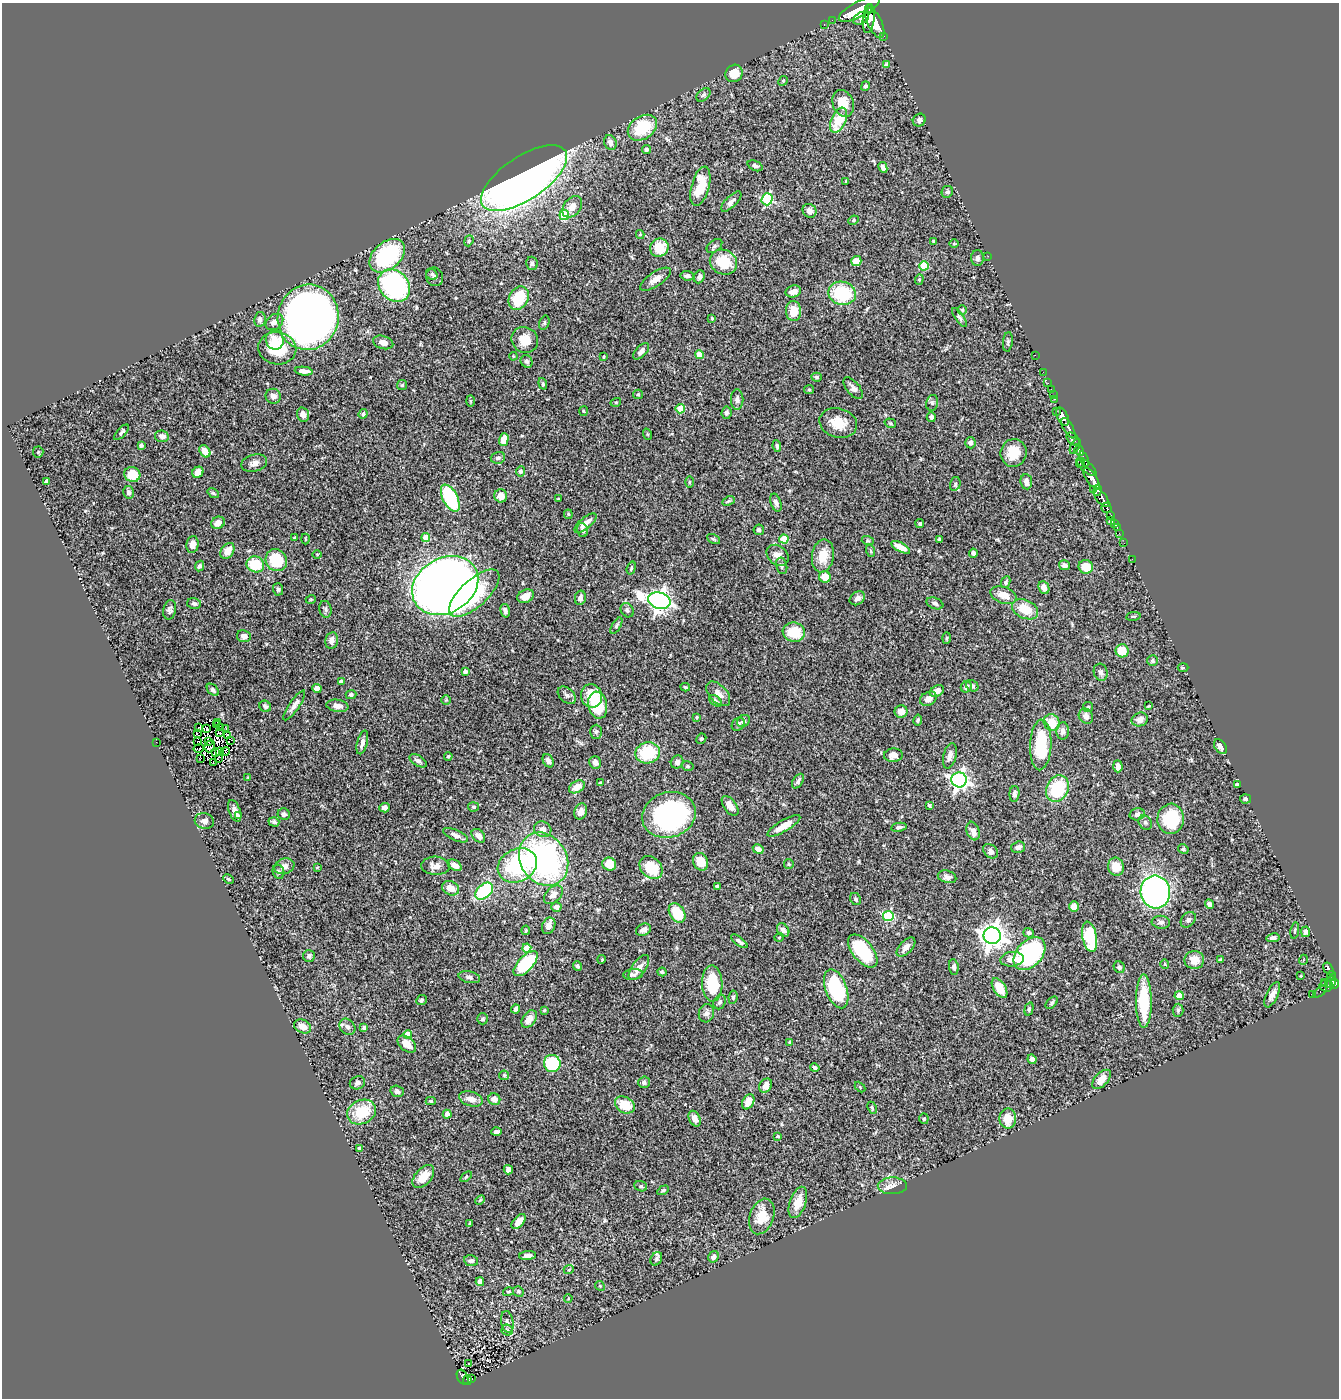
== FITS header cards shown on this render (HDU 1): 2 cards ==
NAXIS1  =                 1337
NAXIS2  =                 1396

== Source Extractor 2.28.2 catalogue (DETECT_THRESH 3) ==
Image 1337 x 1396 px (HDU 1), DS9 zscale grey, 1 PNG px = 1 image px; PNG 1341 x 1400 px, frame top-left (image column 1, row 1396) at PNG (2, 3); each listed source drawn as its Kron ellipse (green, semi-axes under 4 px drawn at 4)
Background 0.739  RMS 0.025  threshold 0.0761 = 3 sigma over >= 5 px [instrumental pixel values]
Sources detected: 448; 6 with non-positive FLUX_AUTO (blend fragments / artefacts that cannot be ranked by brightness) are neither listed nor drawn; the other 442 listed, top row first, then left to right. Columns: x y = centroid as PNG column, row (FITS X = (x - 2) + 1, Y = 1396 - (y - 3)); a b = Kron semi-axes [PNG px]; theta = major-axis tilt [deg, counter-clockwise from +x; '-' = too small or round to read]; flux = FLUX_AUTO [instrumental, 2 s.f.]
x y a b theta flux
859 9 23 8 28 3700
869 9 4 3 - 600
861 18 8 5 30 800
869 19 14 6 83 1900
832 20 2 2 - 5.9
875 23 16 7 -64 3100
824 24 3 2 - 16
883 36 4 2 - 95
887 65 4 4 - 6.9
734 73 9 8 - 23
783 81 5 4 - 1.8
865 86 5 4 - 3.2
704 95 8 5 41 3.5
843 103 14 10 -68 35
838 120 13 7 66 47
919 120 7 6 - 5.9
642 128 16 11 34 69
610 142 8 6 -69 7.9
646 150 4 4 - 4.1
755 166 8 5 -23 5.2
883 167 5 4 - 7.4
524 178 49 21 34 1300
846 181 4 3 - 1.2
700 186 20 9 75 46
947 192 6 5 - 3.2
767 199 6 5 - 140
731 202 13 5 45 7.4
572 207 12 8 52 16
809 211 7 6 - 7.6
564 215 5 5 - 74
853 220 5 4 - 2.3
640 234 4 4 - 1.8
469 241 5 4 - 2.5
933 241 3 2 - 1.8
954 244 5 3 - 1.5
715 246 9 5 38 4.3
659 248 9 9 - 42
387 256 20 13 41 190
988 256 2 2 - 7.4
977 258 8 6 -90 5.6
856 261 5 5 - 23
723 262 14 12 -29 51
532 263 7 5 -76 4.4
924 266 5 4 - 51
432 274 6 5 - 3.3
687 276 7 4 -6 4.7
435 277 9 8 - 5.9
699 277 7 5 66 5.2
655 279 18 7 34 12
919 279 5 4 - 2.1
394 286 18 14 -47 270
793 292 8 5 16 11
842 293 14 11 -10 97
519 298 12 9 62 72
962 310 4 4 - 2.2
793 311 10 7 -87 24
308 317 33 30 77 1300
959 317 11 4 -55 3.8
712 318 4 3 - 1.6
260 319 7 5 81 5.4
274 322 10 7 35 9.7
544 323 7 5 72 3
275 340 9 9 - 21
525 340 13 12 - 29
383 342 10 6 -17 13
1008 342 10 5 84 3.8
277 348 19 16 -9 68
641 351 10 5 46 8
699 355 4 4 - 25
1035 355 2 2 - 7.2
513 356 4 3 - 1.4
604 357 3 2 - 1.5
527 361 6 5 - 4.9
304 371 9 4 -7 8.5
1043 372 2 2 - 8.9
817 377 5 4 - 2.8
1048 383 2 2 - 11
543 384 6 4 -71 2.3
402 385 5 5 - 2.5
853 388 13 6 -50 8
1051 389 2 2 - 12
809 390 5 4 - 2
638 394 5 4 - 2.1
1054 395 3 2 - 24
273 396 8 7 - 8
737 399 10 6 -90 6.3
1054 399 3 2 - 26
470 401 6 4 -88 1.8
616 402 5 3 - 1.5
932 403 8 6 78 4.6
680 409 5 4 - 44
584 411 5 3 - 1.7
1056 411 2 2 - 53
726 413 6 5 - 4.3
363 414 5 4 - 3
303 415 7 6 - 12
1062 416 10 5 -65 1300
931 417 5 4 - 6.1
838 423 19 14 -16 36
890 423 6 4 -17 2.6
1068 428 11 4 -60 960
121 432 10 4 47 3.3
647 434 6 3 -70 1.7
162 436 7 6 - 8.5
504 439 6 4 74 29
1073 439 7 5 -43 180
970 443 5 5 - 5.3
141 445 4 3 - 4.1
777 446 6 4 -82 3.2
1075 446 8 3 62 210
205 451 7 5 -55 18
1079 451 5 4 - 430
38 452 5 5 - 2.7
1014 453 14 13 - 31
498 458 7 6 - 4.9
1084 459 8 3 -69 270
254 463 13 8 14 9.8
1080 463 4 3 - 160
1086 467 12 5 -41 520
520 471 5 4 - 4.7
198 472 6 5 - 13
132 474 8 7 - 40
1092 478 12 5 -57 2100
47 481 4 4 - 6
690 482 6 4 89 1.6
1026 482 7 5 -83 9.8
955 484 7 5 76 3.8
1093 489 2 2 - 38
1097 490 6 3 80 460
128 492 6 5 - 5.4
213 493 6 4 -36 2.4
501 496 6 6 - 17
450 498 15 7 -62 130
1101 498 11 5 -51 1300
558 499 3 3 - 1.8
728 501 6 4 26 2.5
776 503 9 5 -73 4.6
1106 508 5 5 - 170
568 514 4 4 - 1.9
1111 515 4 3 - 83
1111 520 2 2 - 9.1
218 523 7 6 - 10
585 523 13 5 39 13
920 524 4 4 - 2.5
1115 524 3 3 - 50
1117 527 3 2 - 20
582 530 7 5 -73 4.1
759 530 5 5 - 3.6
1119 533 2 2 - 9.6
426 537 4 4 - 33
294 538 3 3 - 2
305 539 5 3 - 1.7
713 539 7 4 -26 2.5
784 539 5 4 - 38
939 539 4 3 - 2.6
868 541 6 4 -18 2.2
1124 543 2 2 - 6.9
193 544 8 6 81 11
901 547 10 4 -29 16
227 551 9 6 55 19
871 551 6 4 -71 2.2
973 553 4 3 - 3.7
317 554 5 3 - 1.4
778 555 12 9 -39 14
823 556 16 11 81 31
1132 559 2 2 - 8.9
276 560 11 10 - 67
255 564 9 8 - 57
1064 565 5 5 - 4.9
200 566 5 4 - 4.3
782 566 8 5 -79 3.8
1086 567 7 6 - 30
631 568 6 3 72 2.8
825 577 6 6 - 23
1006 582 6 4 65 3.3
445 585 35 27 30 2200
1044 588 7 5 -67 13
278 589 6 5 - 2.8
474 593 32 13 43 110
1003 595 13 8 -20 21
526 596 8 6 25 15
580 598 7 5 78 7.1
857 598 8 6 36 7.1
311 599 5 3 - 1.4
659 601 11 8 -15 960
935 603 9 5 -21 4.1
194 604 7 5 -13 4.1
325 609 8 6 -77 4
1025 609 14 9 -26 37
170 610 10 6 77 5.8
627 610 8 6 -55 4
505 611 7 4 -75 5.5
1133 616 7 3 8 2
616 626 9 4 59 3.2
794 632 11 9 -9 50
244 636 7 6 - 8.8
947 638 5 3 - 1.7
332 640 8 6 79 9.1
1122 651 6 6 - 37
1153 661 5 5 - 3.3
1183 668 5 3 - 1.9
465 671 4 4 - 6.2
1101 672 9 7 -73 4.5
341 681 3 3 - 2.6
972 686 6 5 - 3.7
685 687 5 3 - 2.2
966 687 6 5 - 5.9
317 688 4 4 - 11
213 690 7 5 -45 3.9
937 691 8 5 30 12
351 694 5 4 - 3.7
718 694 15 8 -47 13
567 695 10 7 -44 6.4
592 696 12 10 -76 34
928 699 9 6 30 10
446 700 5 5 - 2.2
715 701 7 4 -41 3.7
294 705 18 5 56 9.6
598 705 14 9 -79 81
265 706 6 5 - 4.3
337 706 11 6 -9 9.1
1149 706 3 2 - 1.5
1088 707 5 5 - 2.3
901 712 6 6 - 12
1086 716 8 7 - 9.7
697 717 3 2 - 1.5
918 720 5 4 - 3.3
1140 720 8 7 - 9.7
743 721 7 5 40 4.6
218 722 3 2 - 0.99
1052 722 8 7 - 34
738 724 7 6 - 3.4
216 725 4 2 - 0.084
199 728 2 2 - 1.4
220 728 4 2 - 0.66
226 728 3 2 - 2.3
207 729 3 2 - 2.1
1063 731 9 6 86 8.6
596 732 7 6 - 3.8
219 733 4 2 - 0.8
197 734 4 2 - 0.78
227 735 4 2 - 2.2
701 739 5 4 - 2.9
231 740 3 3 - 7.1
208 741 3 2 - 1.1
156 742 2 2 - 28
198 742 3 2 - 1.3
362 742 12 5 76 9.2
1041 745 25 10 88 88
210 747 6 5 - 0.41
1220 747 8 5 -55 8.5
199 748 5 2 - 2.9
220 752 3 2 - 2.2
225 752 4 2 - 3.3
215 753 3 3 - 3.8
648 753 12 10 11 75
893 755 9 6 5 12
448 756 4 3 - 2
950 756 13 6 76 8.8
201 758 2 2 - 45
218 759 3 2 - 2.2
418 761 9 5 -31 5.4
548 761 7 5 -61 6.6
677 762 7 6 - 6.1
213 763 3 2 - 3.8
595 763 6 6 - 7.6
687 766 6 4 -13 2.7
1118 766 6 4 -88 6.8
248 777 4 3 - 1.3
959 780 7 7 - 640
798 781 8 5 58 4.8
600 783 4 3 - 1.5
1237 785 4 3 - 4.6
577 787 8 5 29 16
1057 788 14 11 63 90
1014 794 8 5 86 5.9
1245 799 5 4 - 3.4
929 805 4 3 - 2.5
730 806 11 6 -54 15
473 807 5 4 - 2.9
385 808 5 4 - 6.8
235 811 11 5 -68 10
581 812 8 6 71 10
284 814 6 5 - 3.6
1137 814 7 6 - 6.2
669 815 27 22 18 300
238 816 4 3 - 2.1
1171 819 15 13 84 81
204 821 10 7 -13 8.5
274 822 5 4 - 4.6
1145 822 8 6 -57 3.7
784 826 18 5 30 24
899 827 8 4 9 4.3
543 829 9 7 -26 9.6
973 831 9 6 -71 11
455 835 13 5 -23 7.2
478 836 8 5 -44 11
1018 847 7 5 17 7.5
758 849 5 4 - 12
1183 849 5 4 - 2.8
991 851 8 6 -39 7.2
544 859 28 23 -57 420
701 862 9 7 -64 35
609 864 7 6 - 29
789 864 5 4 - 2
455 865 7 5 -32 13
517 865 20 16 27 150
284 866 10 7 17 8.6
436 866 14 9 -3 14
317 867 4 2 - 1.2
651 867 13 10 -45 52
1116 867 9 8 - 29
278 872 7 5 -70 3.9
947 877 9 6 -15 7.4
228 879 5 4 - 2.2
717 886 4 3 - 4.8
450 888 9 7 -28 17
484 891 10 6 42 120
1155 892 16 15 - 460
553 895 11 7 45 11
856 899 6 5 - 3.1
1209 904 5 4 - 5.2
556 907 5 5 - 8.1
1074 907 5 5 - 15
677 913 10 7 -58 47
888 916 5 5 - 120
1188 920 9 6 48 5.3
1161 922 9 6 -6 5.6
549 926 8 6 68 10
526 930 5 3 - 2.1
643 930 8 6 24 7.3
783 930 7 5 -54 8
1295 931 8 3 80 2.7
1305 932 5 4 - 4.8
1028 933 5 4 - 3.5
992 936 8 8 - 1600
779 937 5 3 - 1.4
1090 937 15 7 -79 110
1273 938 7 4 8 5.3
739 941 10 4 -36 4.9
906 947 12 6 46 9.8
527 948 4 4 - 31
863 951 19 10 -51 100
1030 954 19 13 48 290
309 956 6 6 - 5.1
602 959 4 3 - 1.4
1012 959 12 7 6 16
1194 960 10 9 - 22
1220 960 4 3 - 2.3
1303 960 5 3 - 1.9
526 964 16 7 47 120
1165 964 5 3 - 1.3
577 966 5 4 - 4.3
954 967 8 4 -83 5.1
1119 967 6 5 - 4
639 968 14 7 54 11
1328 969 7 4 -57 180
662 972 4 4 - 2.8
633 974 10 5 5 4.2
1331 975 4 3 - 120
1301 976 4 3 - 1.3
469 977 11 5 -12 5.8
1325 982 4 3 - 42
1330 982 6 5 - 390
712 983 18 10 -89 73
1334 984 5 4 - 310
1326 986 6 6 - 170
1000 988 11 6 -58 32
836 989 20 10 -70 160
1320 992 8 4 36 39
1272 995 14 6 65 10
1313 995 2 2 - 6.2
1179 996 4 4 - 21
733 997 7 4 83 3.5
421 1000 5 4 - 3.2
1144 1001 26 8 -90 93
720 1002 7 6 - 4.3
1052 1003 7 4 45 3.1
515 1009 4 3 - 4.3
1029 1009 7 4 76 3.1
544 1010 4 3 - 1.9
1178 1010 6 5 - 3.3
706 1013 9 7 75 6.6
483 1019 5 5 - 3.2
529 1019 10 6 55 12
302 1026 9 6 -29 14
347 1027 9 7 -47 6.7
364 1028 4 3 - 2.8
408 1034 4 4 - 27
790 1042 4 3 - 2.6
407 1044 10 6 -38 19
1032 1059 5 4 - 6
552 1063 8 8 - 92
815 1068 5 4 - 4.1
504 1075 5 4 - 1.9
1101 1079 12 6 46 18
644 1082 6 5 - 4.1
357 1083 8 6 20 5.8
766 1086 7 6 - 12
860 1087 6 4 -46 2
397 1091 6 5 - 5.5
471 1099 12 7 -17 14
494 1099 6 5 - 12
431 1101 5 4 - 2.1
748 1102 8 5 62 18
625 1105 10 7 -30 38
872 1108 6 3 -64 2.2
361 1112 15 11 24 60
447 1114 4 4 - 9.1
695 1119 8 5 -63 12
924 1119 5 4 - 2.8
1008 1119 10 8 90 26
497 1132 5 4 - 4.6
778 1136 3 3 - 1.8
359 1148 3 3 - 4.4
508 1170 5 4 - 8.1
423 1177 13 8 48 25
466 1177 6 3 37 1.9
641 1186 6 5 - 2.7
892 1186 14 8 1 12
663 1190 6 4 30 2.5
480 1200 6 3 45 1.8
798 1202 16 8 71 26
762 1216 18 12 71 34
519 1221 9 5 48 15
470 1224 3 3 - 1.8
528 1256 8 4 5 7.2
713 1257 6 5 - 5.9
656 1259 7 5 60 3.8
471 1261 7 5 -11 4.1
569 1269 5 3 - 1.5
480 1282 4 4 - 17
600 1286 5 4 - 1.9
518 1291 5 5 - 2.8
508 1292 5 3 - 2.1
568 1298 4 4 - 1.6
507 1322 11 6 -80 6.9
507 1330 5 5 - 3.1
468 1364 3 3 - 3.3
463 1377 8 5 -62 120
472 1378 3 2 - 19
467 1380 5 4 - 130
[6 non-positive-flux detections neither listed nor drawn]